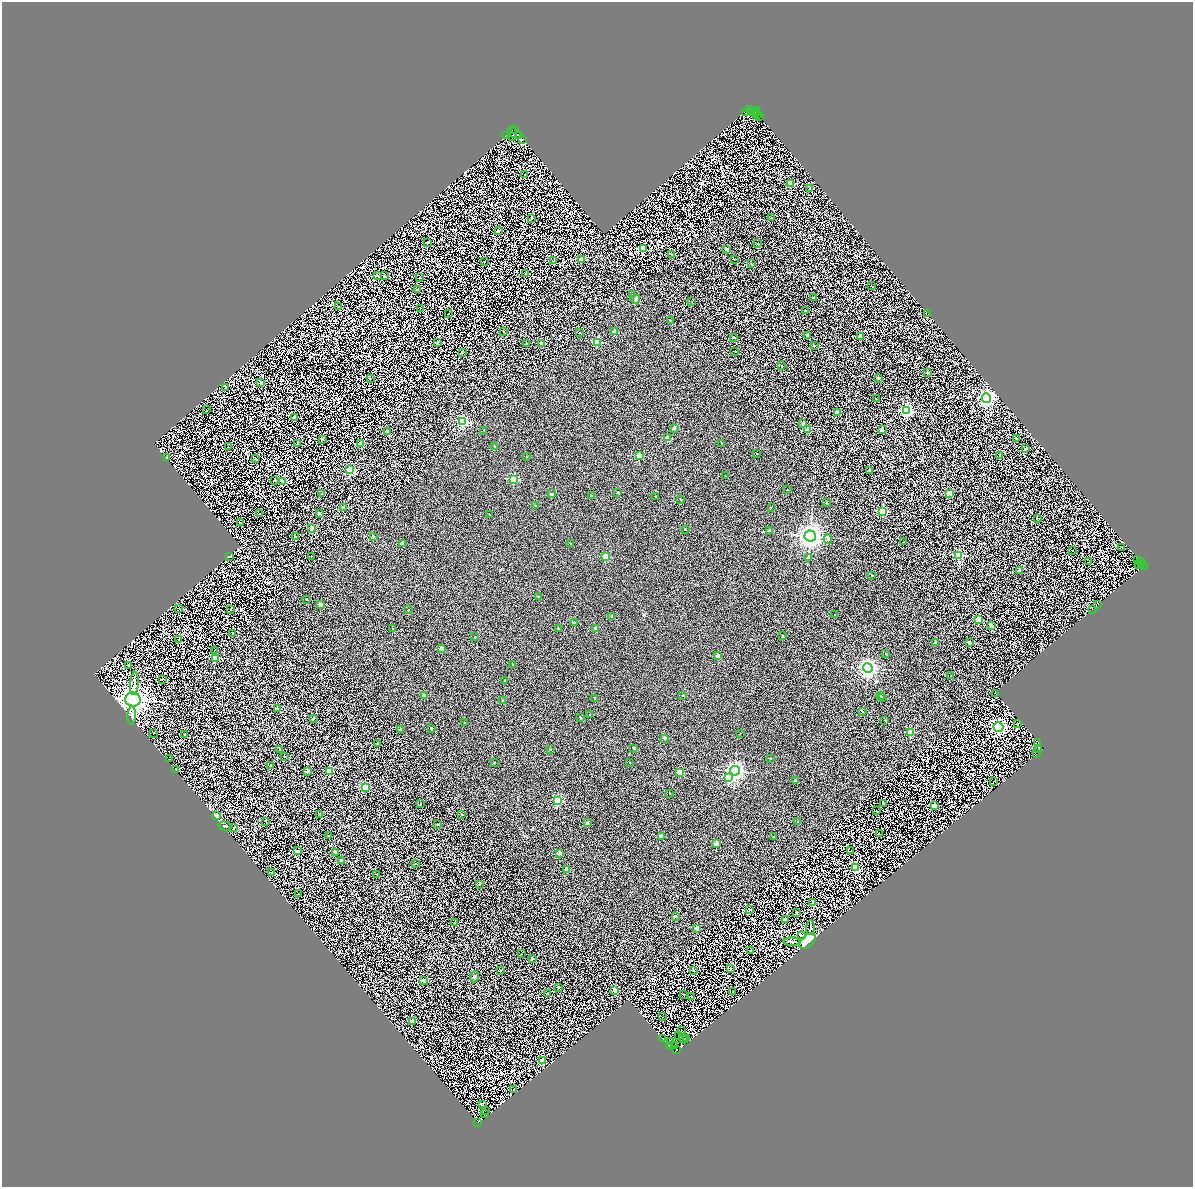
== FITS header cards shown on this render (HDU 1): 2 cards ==
NAXIS1  =                 2381
NAXIS2  =                 2370

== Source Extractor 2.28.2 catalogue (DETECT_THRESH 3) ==
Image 2381 x 2370 px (HDU 1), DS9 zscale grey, zoomed out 1/2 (1 PNG px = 2 x 2 image px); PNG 1195 x 1189 px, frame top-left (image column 1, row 2370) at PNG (2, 2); each listed source drawn as its Kron ellipse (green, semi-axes under 4 px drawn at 4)
Background 1.1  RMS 2.5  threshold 7.49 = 3 sigma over >= 5 px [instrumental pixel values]
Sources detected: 363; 67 cannot appear on this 1/2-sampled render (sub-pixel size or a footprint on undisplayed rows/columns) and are neither listed nor drawn; the other 296 listed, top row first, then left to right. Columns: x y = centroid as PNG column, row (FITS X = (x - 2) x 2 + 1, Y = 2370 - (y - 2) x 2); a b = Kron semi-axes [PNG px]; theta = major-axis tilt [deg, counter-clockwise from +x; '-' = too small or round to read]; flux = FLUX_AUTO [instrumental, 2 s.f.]
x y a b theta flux
749 110 2 1 - 1600
754 111 3 1 - 4700
755 112 5 1 - 1600
745 113 2 2 - 1400
755 114 3 2 - 6900
757 114 3 2 - 6800
760 117 2 1 - 370
514 129 4 1 - 63
512 132 5 2 - 15000
519 135 2 1 - 2700
506 136 2 1 - 14000
512 137 2 1 - 150
523 139 2 1 - 510
525 174 2 1 - 210
791 183 2 2 - 6900
810 188 2 2 - 1400
532 218 2 2 - 440
772 218 2 2 - 370
498 231 2 2 - 1300
427 242 2 2 - 650
757 244 2 2 - 190
643 249 3 3 - 27000
727 249 2 2 - 3000
672 254 3 2 - 460
581 259 2 2 - 9100
734 259 2 1 - 170
554 261 2 1 - 300
484 262 2 2 - 560
751 264 2 2 - 280
525 273 2 2 - 270
384 275 2 2 - 400
378 276 2 2 - 2200
420 277 2 1 - 380
871 286 2 1 - 100
417 290 2 2 - 670
632 294 2 2 - 210
813 298 2 2 - 310
636 299 5 4 - 680
692 302 2 1 - 170
339 307 2 1 - 3700
420 308 2 1 - 250
806 311 2 2 - 760
448 314 2 1 - 220
928 314 2 1 - 360
670 320 2 2 - 310
504 331 2 2 - 410
580 332 2 2 - 300
614 332 2 2 - 3800
807 335 2 2 - 3000
860 336 2 2 - 4500
733 337 2 2 - 750
438 342 2 2 - 1500
597 342 2 2 - 12000
527 343 2 1 - 110
541 343 2 2 - 2100
814 345 2 2 - 1400
735 351 2 1 - 140
462 353 2 2 - 460
782 366 2 2 - 420
927 372 2 2 - 1200
878 378 2 2 - 600
370 379 2 2 - 370
261 382 2 2 - 3000
225 387 2 2 - 2500
986 398 5 4 - 140000
876 399 2 2 - 370
206 410 2 1 - 880
907 411 3 3 - 65000
837 412 2 2 - 3400
295 417 2 2 - 3600
463 422 3 3 - 40000
803 424 2 2 - 1100
674 428 2 2 - 1600
484 430 2 1 - 250
808 430 2 2 - 3200
882 430 2 2 - 2300
387 431 2 2 - 1300
667 438 2 2 - 6000
323 439 3 2 - 390
1017 439 2 1 - 190
361 443 2 2 - 5500
721 443 2 1 - 230
298 444 2 2 - 1400
494 446 2 2 - 530
228 447 2 2 - 220
1025 449 2 2 - 1600
757 454 2 2 - 220
1000 455 2 2 - 350
639 456 2 2 - 10000
526 457 2 2 - 210
167 458 2 2 - 1300
255 458 2 1 - 160
350 470 3 3 - 20000
870 470 2 2 - 1000
725 476 2 2 - 160
514 479 3 3 - 20000
275 480 2 2 - 570
282 481 2 2 - 4800
787 490 2 1 - 310
618 492 2 2 - 490
322 493 2 2 - 360
551 494 2 2 - 1300
950 494 2 2 - 6100
591 496 2 2 - 1400
656 497 3 1 - 430
681 499 2 2 - 290
826 503 2 2 - 190
536 506 2 2 - 800
344 507 2 2 - 4300
771 507 2 2 - 170
883 511 3 3 - 30000
319 513 2 2 - 710
259 514 2 1 - 140
490 514 2 1 - 170
1037 518 2 1 - 200
241 523 3 2 - 190
312 528 2 2 - 4600
685 529 2 2 - 150
769 530 2 2 - 1300
810 536 5 5 - 290000
296 537 2 2 - 2000
373 537 3 2 - 260
828 539 5 3 - 1600
904 542 2 2 - 130
402 543 2 2 - 2700
571 544 2 2 - 450
1122 548 2 2 - 190
1072 550 2 1 - 190
959 555 3 3 - 35000
312 556 2 1 - 110
229 557 2 2 - 1600
605 557 2 2 - 9900
809 557 2 2 - 1600
1138 559 2 1 - 800
1089 562 3 1 - 170
1140 562 2 1 - 950
1139 564 3 2 - 960
1141 565 2 1 - 210
1143 565 2 1 - 4000
1019 570 2 2 - 1900
871 575 2 2 - 230
539 597 2 2 - 670
307 599 2 2 - 180
1098 604 2 2 - 1100
320 605 2 2 - 4000
178 608 2 1 - 140
231 609 2 2 - 800
1092 609 2 1 - 470
408 610 2 2 - 330
834 615 2 2 - 280
612 616 2 2 - 430
978 620 2 2 - 12000
575 623 2 2 - 1000
992 626 2 2 - 3000
558 628 2 2 - 230
393 629 2 2 - 320
596 629 2 2 - 3000
232 634 2 1 - 280
782 636 2 2 - 500
475 637 2 2 - 320
179 639 2 2 - 580
935 642 2 2 - 1000
969 642 2 2 - 3000
441 649 2 2 - 3100
214 650 2 1 - 110
886 653 2 2 - 260
718 656 2 2 - 3200
215 658 3 2 - 8800
513 665 2 2 - 400
128 666 3 2 - 580
868 668 5 4 - 150000
951 676 2 1 - 240
162 680 2 2 - 360
504 680 2 2 - 250
134 683 12 3 87 1800
995 693 3 1 - 160
424 695 4 2 - 320
683 695 2 2 - 230
881 696 2 2 - 430
595 698 2 2 - 1100
883 698 2 2 - 210
133 699 8 7 - 530000
503 701 2 2 - 1300
278 709 3 2 - 530
862 711 2 2 - 920
589 715 2 2 - 360
132 716 9 3 87 1200
580 717 2 2 - 550
313 719 2 2 - 1200
885 720 2 1 - 220
464 722 2 2 - 120
1018 723 3 2 - 120
998 727 5 4 - 110000
432 728 2 2 - 410
400 729 2 2 - 1100
910 732 3 2 - 12000
154 733 2 1 - 180
740 733 2 1 - 120
184 734 2 1 - 180
665 738 2 2 - 2200
1038 742 2 1 - 1700
377 744 2 2 - 990
634 748 3 2 - 1100
551 749 2 2 - 170
280 750 2 2 - 180
1038 750 4 3 - 4300
1036 754 2 1 - 250
285 757 2 2 - 270
170 759 2 2 - 160
771 759 2 2 - 260
630 762 2 2 - 140
494 763 2 2 - 440
270 765 2 2 - 540
176 770 2 2 - 1800
308 771 2 2 - 3300
329 771 2 2 - 11000
735 771 5 5 - 140000
680 772 2 2 - 7600
729 777 3 3 - 20000
795 780 2 2 - 540
994 781 2 1 - 110
365 787 2 2 - 8800
669 793 2 1 - 250
557 800 3 3 - 24000
883 803 3 2 - 180
421 804 2 2 - 390
934 806 2 2 - 9600
876 811 3 2 - 150
320 814 3 2 - 220
462 815 2 2 - 820
216 816 2 2 - 2100
266 821 2 2 - 180
797 821 2 1 - 120
587 823 2 2 - 1900
437 824 2 2 - 400
225 826 6 3 -14 590
234 827 2 2 - 400
879 834 3 2 - 160
328 836 2 2 - 360
661 836 2 2 - 4100
774 837 2 2 - 150
716 843 2 2 - 5000
297 851 3 2 - 4100
851 851 3 1 - 100
336 852 2 2 - 2800
559 853 2 2 - 3800
341 860 2 2 - 1700
415 863 2 2 - 320
856 867 3 2 - 11000
567 869 2 2 - 3600
272 873 2 2 - 1300
376 874 2 1 - 130
479 884 2 2 - 430
298 894 2 2 - 390
813 903 2 2 - 2900
749 910 2 2 - 740
797 912 2 1 - 1300
675 916 2 2 - 1200
785 919 2 2 - 2700
454 923 2 1 - 220
697 928 2 2 - 4200
810 928 7 3 85 670
801 936 3 3 - 800
808 941 10 5 41 30000
792 942 8 3 -2 710
750 951 2 1 - 290
521 954 2 1 - 170
532 959 3 2 - 320
731 969 3 2 - 910
693 970 2 2 - 740
500 971 2 2 - 480
474 977 6 4 66 920
424 981 2 2 - 1100
559 987 2 2 - 630
615 990 2 2 - 4800
733 992 2 1 - 260
547 993 2 1 - 130
684 994 2 1 - 650
691 996 2 2 - 400
662 1017 3 2 - 140
412 1021 2 2 - 3900
682 1030 2 1 - 120
678 1035 2 1 - 120
663 1039 2 1 - 160
683 1039 4 1 - 240
686 1039 2 2 - 140
671 1042 2 1 - 170
675 1045 2 1 - 110
669 1046 2 1 - 230
676 1049 2 1 - 150
543 1060 2 2 - 5000
514 1089 2 2 - 880
482 1105 3 2 - 630
485 1110 2 1 - 120
485 1113 2 1 - 120
478 1122 2 1 - 590
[67 sub-pixel or undisplayed-footprint detections neither listed nor drawn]